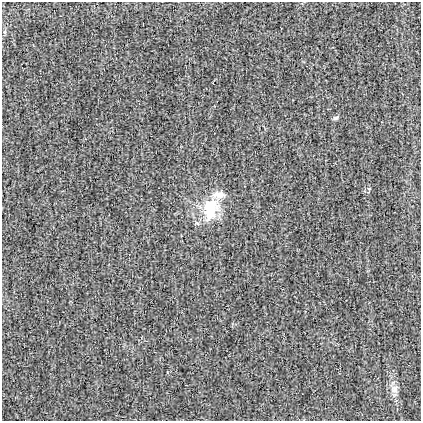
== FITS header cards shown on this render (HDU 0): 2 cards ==
NAXIS1  =                  419
NAXIS2  =                  419

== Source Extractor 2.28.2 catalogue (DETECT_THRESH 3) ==
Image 419 x 419 px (HDU 0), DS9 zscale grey, 1 PNG px = 1 image px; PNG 423 x 423 px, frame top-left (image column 1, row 419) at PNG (2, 2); no overlay
Background -3.59e-04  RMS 0.033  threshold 0.0985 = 3 sigma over >= 5 px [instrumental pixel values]
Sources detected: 5; all 5 listed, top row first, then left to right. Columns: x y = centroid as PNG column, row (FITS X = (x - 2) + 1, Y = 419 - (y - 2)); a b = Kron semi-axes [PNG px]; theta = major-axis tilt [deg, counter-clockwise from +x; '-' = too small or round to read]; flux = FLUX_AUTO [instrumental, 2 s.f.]
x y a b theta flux
5 32 6 4 -89 3.2
335 118 9 4 22 4.6
219 195 18 10 0 22
211 209 31 19 75 88
395 389 13 9 -80 15